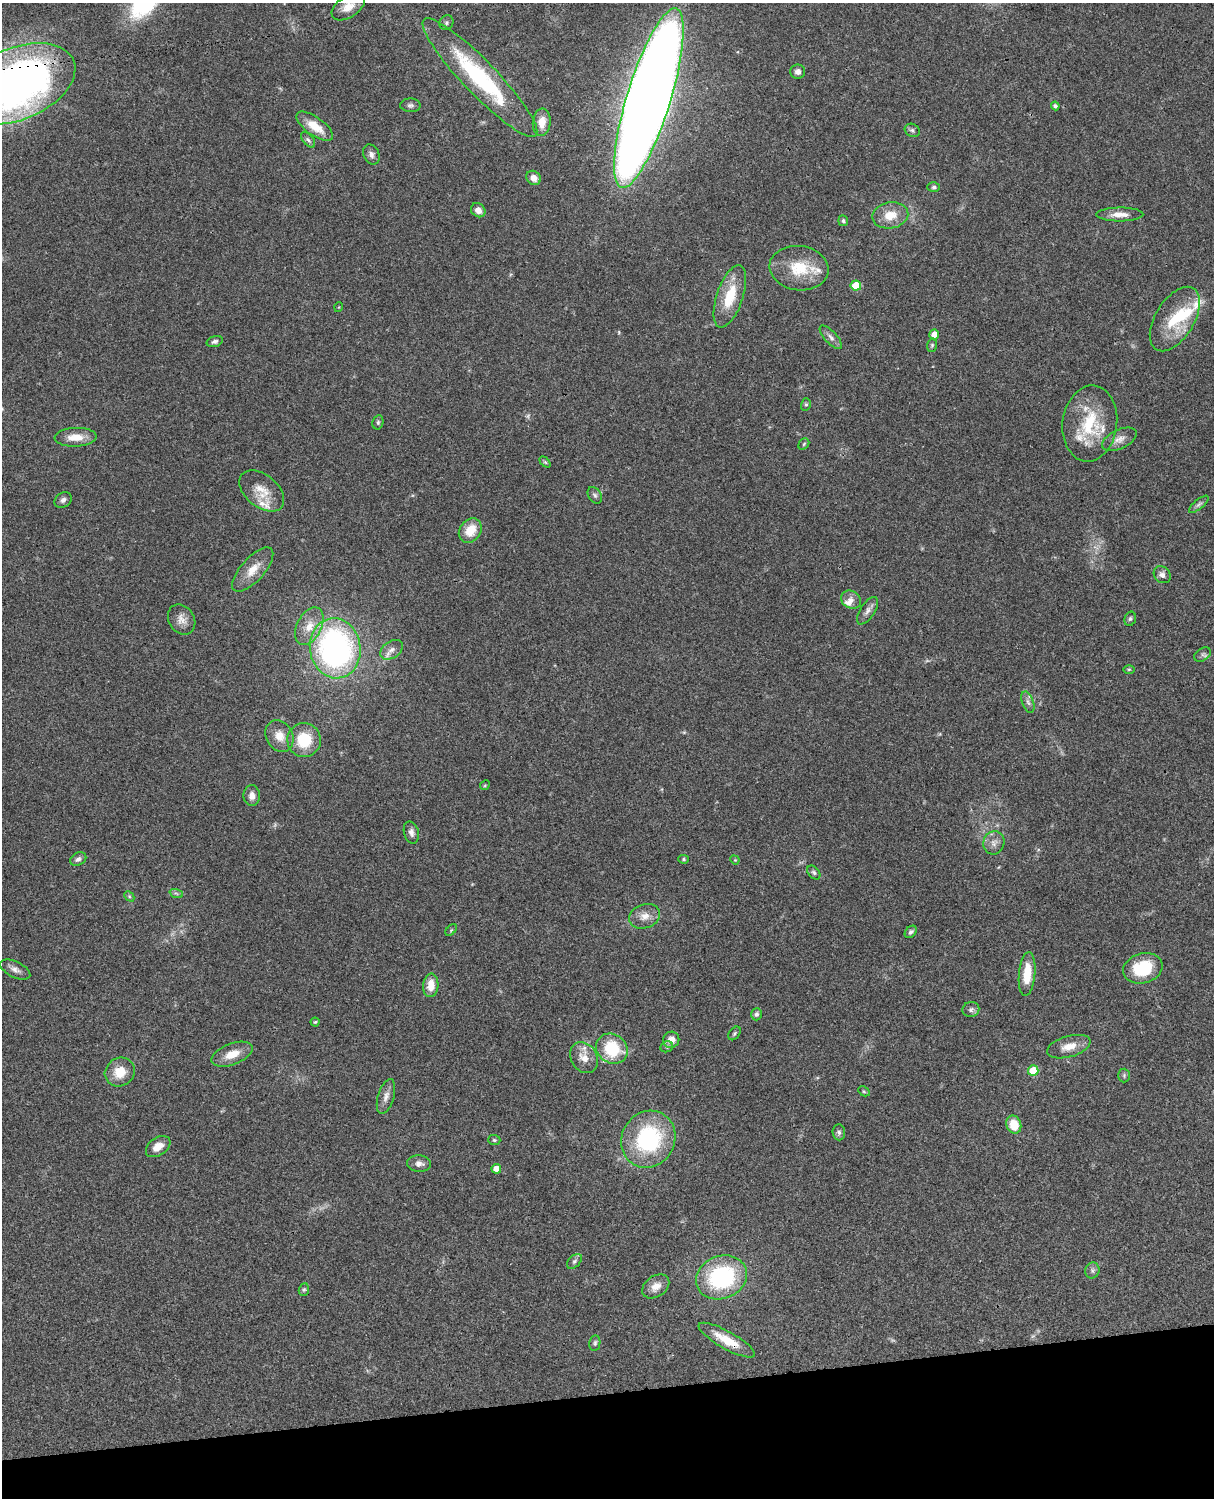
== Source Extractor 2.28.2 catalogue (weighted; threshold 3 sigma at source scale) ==
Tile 10 of 4 x 3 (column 2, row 3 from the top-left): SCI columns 1333-2544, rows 277-1772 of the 5087 x 4926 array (HDU 1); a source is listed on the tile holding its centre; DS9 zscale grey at full resolution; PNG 1216 x 1500 px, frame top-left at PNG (2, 3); each listed source drawn as its Kron ellipse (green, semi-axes under 4 px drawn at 4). Shown black and unused: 7% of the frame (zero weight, under 3 of 4 exposures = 6% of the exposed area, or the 3 px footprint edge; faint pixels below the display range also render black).
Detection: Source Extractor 2.28.2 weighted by HDU 2 'WHT'; one run over the whole footprint, this tile lists its part. Background 0.0773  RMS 0.0058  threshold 0.0261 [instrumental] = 3 sigma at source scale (4.5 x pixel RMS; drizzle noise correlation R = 1.50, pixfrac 1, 0.05/0.05 arcsec/px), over >= 5 px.
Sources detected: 112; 4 too faint to see at this stretch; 1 inside a brighter object's white glare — neither listed nor drawn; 7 inside a brighter listed object's ellipse — not listed separately; the other 100 listed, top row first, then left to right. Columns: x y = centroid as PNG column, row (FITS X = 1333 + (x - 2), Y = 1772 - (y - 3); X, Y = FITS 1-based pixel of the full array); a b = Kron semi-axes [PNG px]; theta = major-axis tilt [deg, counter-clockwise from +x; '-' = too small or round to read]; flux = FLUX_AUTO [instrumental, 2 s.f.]
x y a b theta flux
348 7 18 10 34 6.7
446 23 7 6 - 1.3
798 72 7 7 - 2.4
480 78 81 17 -46 68
17 84 61 36 23 350
649 98 94 22 73 1700
410 105 10 7 -2 1.8
1055 106 4 4 - 1.4
542 122 14 9 83 7
315 126 21 9 -35 10
912 130 8 6 -26 1.6
308 140 9 5 -50 1.6
371 154 10 7 -66 2.3
534 178 7 6 - 3.7
934 187 6 4 2 1.1
478 210 8 6 -40 4
1120 214 23 7 0 5.8
890 215 18 13 10 10
843 221 5 4 - 1.1
799 268 30 22 -8 20
856 285 5 5 - 13
730 296 32 13 71 19
339 307 5 3 - 0.42
1175 319 36 19 58 25
934 334 5 5 - 4.7
831 337 15 6 -47 2.8
215 342 8 5 17 1.5
932 345 6 5 - 0.95
806 404 6 5 - 1.1
378 422 7 5 76 1.1
1090 424 38 27 83 30
76 437 21 9 2 8.3
1119 439 18 9 25 4.7
804 444 6 5 - 0.83
545 462 6 4 -44 0.74
262 491 26 16 -39 10
595 495 9 6 -55 1.6
63 500 9 7 37 1.9
1199 504 12 4 40 1.7
470 530 13 10 53 10
253 570 28 11 48 9.3
1162 575 9 7 -47 2.6
851 600 10 8 -32 3.3
868 611 16 7 57 3.1
182 619 16 12 -57 5
1130 619 7 5 73 1.3
309 626 20 12 64 9.4
335 648 30 25 -81 170
391 650 12 8 36 3.6
1202 655 9 6 34 1.7
1129 669 6 4 0 0.67
1028 702 11 5 -71 2.1
279 736 16 13 -61 7.6
304 740 17 16 - 20
485 785 5 4 - 0.61
252 796 10 8 -90 3.7
411 832 11 7 -74 2.6
994 843 12 10 72 3.9
78 859 8 6 27 2.1
684 859 5 4 - 0.73
735 860 5 4 - 0.56
814 872 8 5 -49 1.3
176 893 7 4 -19 0.94
129 896 6 4 -47 0.85
645 916 16 12 18 6
451 930 7 4 46 0.71
911 932 7 5 46 1.4
1143 968 20 15 16 26
15 969 16 8 -26 3.3
1027 974 22 8 85 14
431 985 12 7 85 7.8
971 1010 8 7 - 1.8
756 1014 6 5 - 1.5
315 1022 4 4 - 0.76
734 1033 7 5 51 1
671 1040 8 8 - 5.1
667 1047 6 5 - 1.1
1069 1047 22 10 16 7.9
612 1049 17 14 -34 27
232 1054 22 10 21 8.5
584 1058 16 13 -58 7.1
1033 1071 5 5 - 19
120 1072 15 14 - 11
1124 1075 7 5 90 1.1
864 1091 6 4 -30 0.8
386 1096 18 8 73 3.9
1014 1125 9 7 -69 12
839 1132 8 6 -85 1.5
648 1139 29 26 60 62
494 1140 6 5 - 0.99
158 1147 13 8 35 5.7
419 1164 12 8 -4 3.1
496 1169 5 4 - 4.7
574 1261 9 5 45 1.5
1092 1270 8 7 - 1.7
721 1277 26 21 22 63
656 1286 15 10 35 5.5
304 1290 6 5 - 0.92
727 1340 32 8 -29 12
595 1343 8 5 80 1.1
Overlapping masked pixels (flux is a lower limit): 3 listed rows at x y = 17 84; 649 98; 727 1340
Isophote crosses this tile's border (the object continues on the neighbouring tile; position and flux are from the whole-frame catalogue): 2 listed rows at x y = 348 7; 17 84